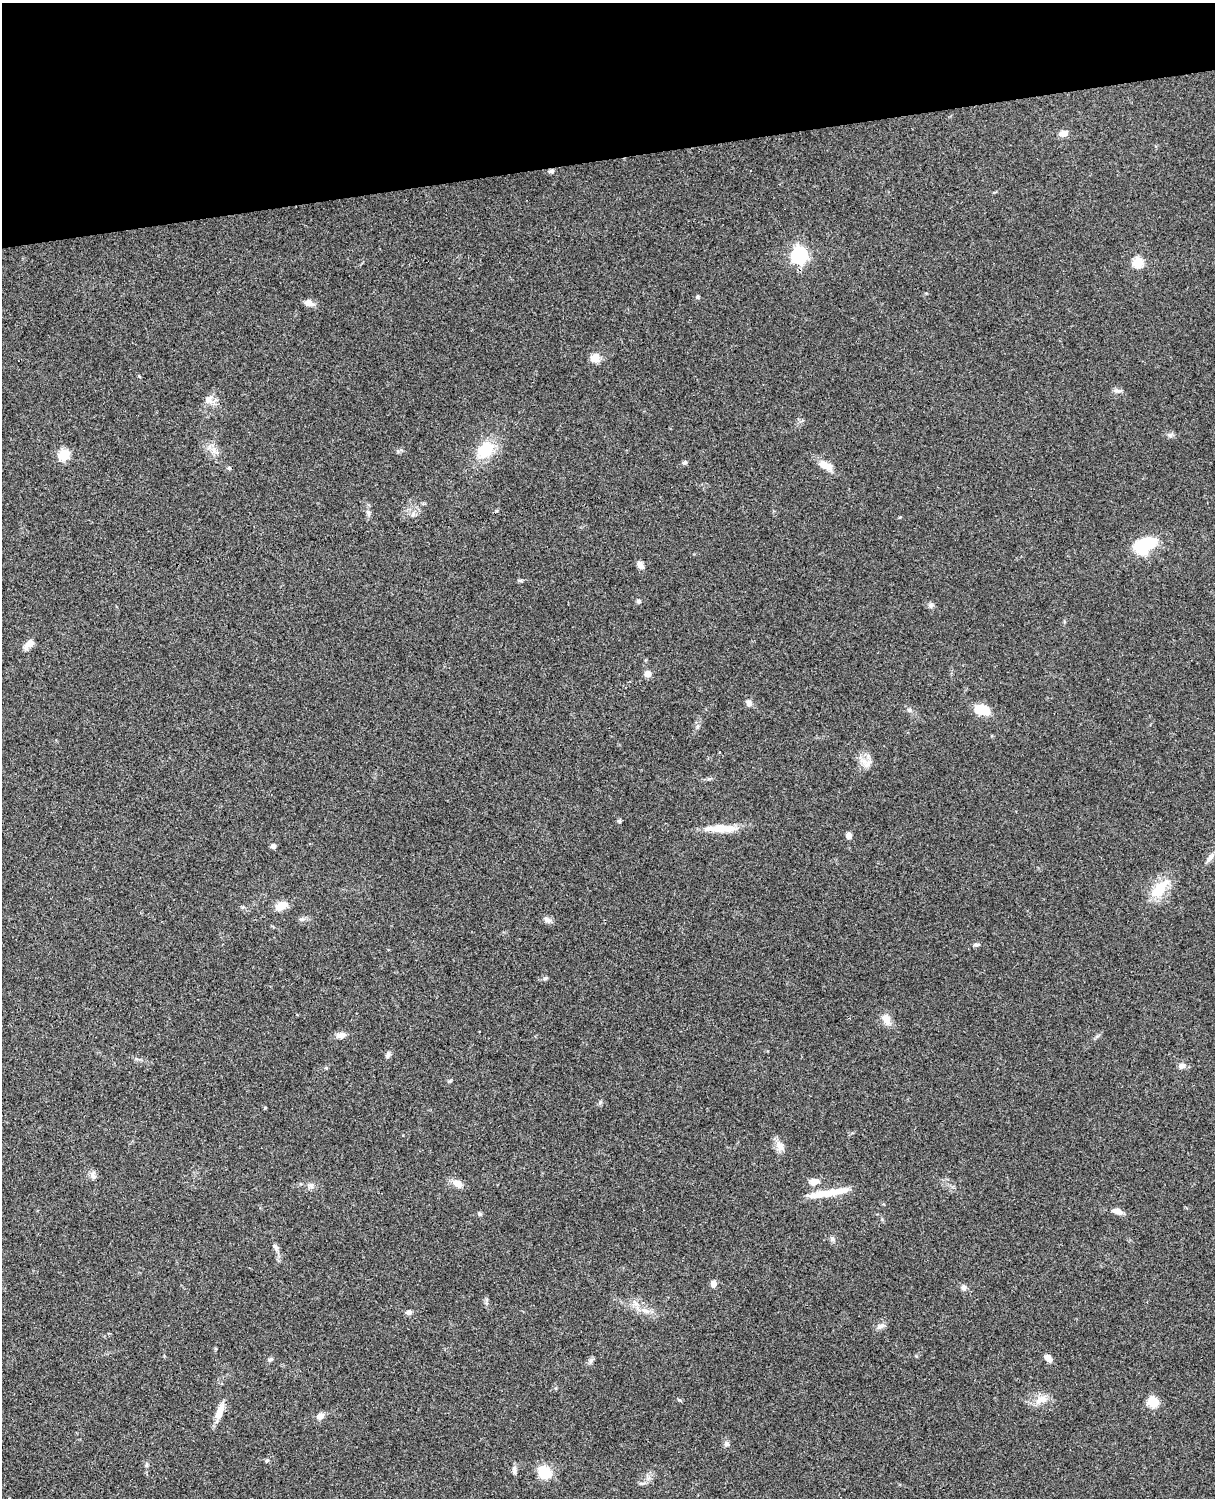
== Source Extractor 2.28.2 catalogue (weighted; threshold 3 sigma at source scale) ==
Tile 3 of 4 x 3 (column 3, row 1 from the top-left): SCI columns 2546-3758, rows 3269-4764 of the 5089 x 4927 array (HDU 1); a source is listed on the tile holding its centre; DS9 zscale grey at full resolution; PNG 1217 x 1500 px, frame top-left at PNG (2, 3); no overlay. Shown black and unused: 10% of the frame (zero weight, under 3 of 4 exposures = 6% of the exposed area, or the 3 px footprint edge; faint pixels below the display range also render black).
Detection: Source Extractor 2.28.2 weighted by HDU 2 'WHT'; one run over the whole footprint, this tile lists its part. Background 0.0961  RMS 0.0063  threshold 0.0281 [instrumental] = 3 sigma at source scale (4.5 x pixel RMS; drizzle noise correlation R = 1.50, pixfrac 1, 0.05/0.05 arcsec/px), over >= 5 px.
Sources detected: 72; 1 inside a brighter object's white glare — not listed; the other 71 listed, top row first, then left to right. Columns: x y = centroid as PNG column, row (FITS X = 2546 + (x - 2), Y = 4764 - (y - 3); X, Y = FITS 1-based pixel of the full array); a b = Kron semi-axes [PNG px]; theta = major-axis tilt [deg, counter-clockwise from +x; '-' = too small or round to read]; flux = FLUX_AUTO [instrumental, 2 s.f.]
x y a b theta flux
1063 133 10 7 12 3.8
551 171 8 5 14 1.3
799 255 7 7 - 170
1138 262 5 5 - 35
698 297 6 4 24 0.9
309 303 10 8 -22 4
595 358 11 10 - 6.1
1117 391 11 3 -15 1.5
209 399 15 8 49 4.3
1170 435 6 6 - 1.5
485 450 17 12 37 22
64 454 6 5 - 40
685 462 6 5 - 1.2
825 465 20 8 -24 6.5
229 468 5 5 - 0.82
368 513 10 6 -74 2
413 515 6 4 71 1
1146 543 17 9 12 32
641 565 10 7 -56 2.9
520 580 6 4 0 0.91
639 601 6 5 - 1
931 605 7 7 - 1.5
30 643 10 8 29 5
648 674 5 5 - 7.4
749 703 8 7 - 2.5
909 710 6 5 - 1.1
982 710 16 9 -14 15
697 727 6 4 72 1
867 764 11 8 50 3.6
619 821 6 5 - 0.88
721 828 42 9 -1 13
848 836 7 6 - 2.7
273 846 6 6 - 1.7
1210 858 14 5 50 2.7
1160 888 26 12 47 17
281 906 18 9 30 6.3
302 919 6 5 - 1.4
547 920 11 7 -38 2.5
976 945 7 5 -7 1.3
545 978 6 4 19 0.95
886 1019 15 10 -60 5.3
341 1035 11 7 5 3.2
388 1055 8 6 71 1.6
1182 1066 10 7 15 2.6
600 1102 6 4 71 0.91
265 1108 4 3 - 0.62
780 1146 14 10 -58 4.5
93 1175 10 6 -53 2.2
814 1181 12 8 0 4
458 1184 11 8 -27 5.1
829 1193 50 7 9 16
1117 1211 15 7 -16 3.9
479 1214 6 5 - 0.98
275 1247 9 6 -51 1.8
713 1284 8 6 88 3
964 1288 7 7 - 2.3
645 1311 12 5 -26 3.2
409 1312 7 6 - 2
880 1326 10 5 24 2.1
1048 1358 9 6 -55 3.5
270 1359 6 5 - 1.2
591 1360 9 6 63 1.6
1041 1399 20 10 18 6.5
1153 1402 5 5 - 35
220 1411 22 8 70 7.1
320 1416 10 8 34 3.4
726 1444 7 7 - 1.6
267 1461 6 5 - 0.98
146 1465 6 5 - 0.94
514 1469 12 5 87 1.8
545 1472 15 12 -47 15
Unlisted compact peaks at least as high as the median listed source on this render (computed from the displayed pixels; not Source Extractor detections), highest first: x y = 679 1400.